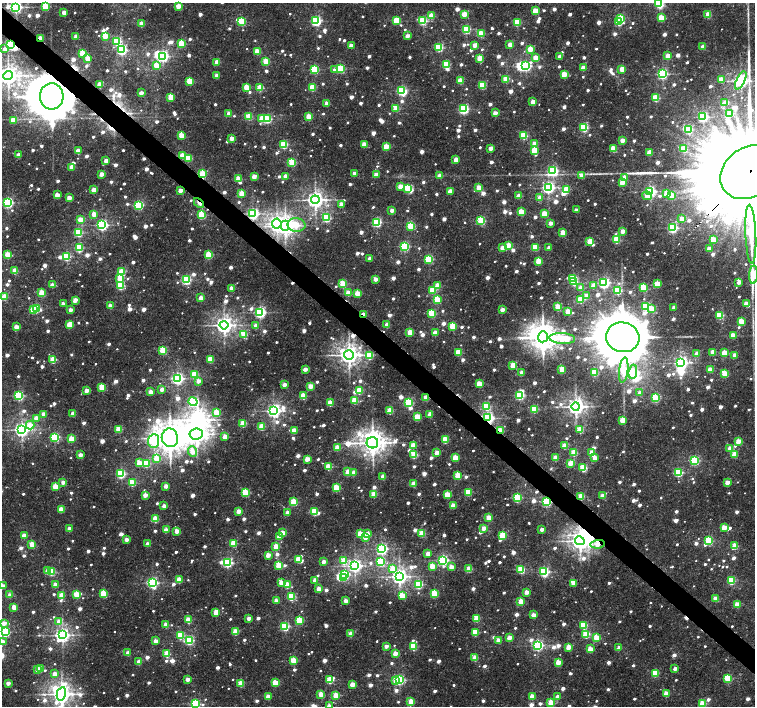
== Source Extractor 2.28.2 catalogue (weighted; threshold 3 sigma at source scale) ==
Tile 11 of 4 x 4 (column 3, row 3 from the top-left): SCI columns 3014-4518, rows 1639-3046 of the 6022 x 6028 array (HDU 1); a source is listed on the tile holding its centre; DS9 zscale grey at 2 x 2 block average (1 PNG px = mean of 2 x 2 image px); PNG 757 x 708 px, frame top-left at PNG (2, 3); each listed source drawn as its Kron ellipse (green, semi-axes under 4 px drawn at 4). Shown black and unused: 4% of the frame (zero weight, under 3 of 5 exposures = <1% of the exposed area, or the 3 px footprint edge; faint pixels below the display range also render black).
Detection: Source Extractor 2.28.2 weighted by HDU 2 'WHT'; one run over the whole footprint, this tile lists its part. Background 0.0162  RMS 0.0019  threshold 0.00867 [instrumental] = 3 sigma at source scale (4.5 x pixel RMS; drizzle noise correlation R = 1.50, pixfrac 1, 0.0396/0.0396 arcsec/px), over >= 5 px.
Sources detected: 1341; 2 too faint to see at this stretch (2 x 2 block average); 17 inside a brighter object's white glare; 8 cosmic-ray / hot-pixel residue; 3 long thin detections or spike segments (spike, bleed or trail) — neither listed nor drawn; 2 coinciding with a brighter row at this scale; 10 inside a brighter listed object's ellipse — not listed separately; of the other 1299, all 500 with FLUX_AUTO >= 4.83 (the completeness limit of this list) listed and drawn (799 fainter detections not listed), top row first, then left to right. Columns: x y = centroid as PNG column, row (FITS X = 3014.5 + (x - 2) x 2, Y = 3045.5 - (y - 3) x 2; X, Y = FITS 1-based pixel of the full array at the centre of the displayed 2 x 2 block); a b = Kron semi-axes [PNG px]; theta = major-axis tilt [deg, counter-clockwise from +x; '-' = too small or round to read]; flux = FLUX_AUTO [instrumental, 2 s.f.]
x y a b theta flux
659 3 3 3 - 24
45 6 3 3 - 27
178 6 3 2 - 8.7
16 7 3 3 - 120
535 11 3 3 - 15
64 13 2 2 - 6.9
464 14 3 2 - 9.7
708 15 3 3 - 15
431 16 3 2 - 12
621 18 3 3 - 16
661 18 3 3 - 17
242 21 3 3 - 27
316 21 3 3 - 63
396 21 3 3 - 20
423 21 3 3 - 38
517 22 3 3 - 28
619 22 3 3 - 34
142 24 3 2 - 13
466 29 3 3 - 40
481 34 3 3 - 17
76 36 3 2 - 5.9
105 36 3 3 - 15
407 36 2 2 - 6.2
40 38 2 2 - 10
117 41 3 3 - 39
11 44 3 3 - 60
181 44 3 3 - 20
475 45 3 2 - 6.8
510 45 3 2 - 8.5
351 46 2 2 - 7.6
439 47 3 3 - 38
703 47 3 2 - 6.7
5 49 4 3 - 4.8
530 49 3 3 - 15
122 50 3 3 - 69
257 51 3 3 - 16
83 53 3 3 - 21
163 56 4 3 - 87
560 56 2 2 - 5.3
668 56 3 3 - 11
88 58 3 3 - 10
480 58 3 2 - 13
536 58 3 3 - 12
266 61 3 3 - 19
217 62 2 2 - 8.8
446 64 2 2 - 12
156 66 3 3 - 15
526 66 4 3 - 53
583 68 3 2 - 8.7
314 69 3 3 - 34
341 69 3 3 - 27
622 69 3 2 - 10
335 70 3 2 - 5.5
564 74 3 2 - 14
662 74 3 3 - 75
8 76 5 4 - 360
217 76 2 2 - 7.5
506 79 3 3 - 16
721 79 3 3 - 9.1
741 80 10 4 65 160
190 81 3 3 - 18
460 81 3 2 - 13
100 85 3 2 - 13
482 85 3 3 - 23
246 87 3 3 - 14
312 87 3 3 - 19
260 88 3 3 - 18
401 90 3 3 - 44
141 93 2 2 - 6.3
52 96 13 11 -87 1900
171 97 3 3 - 16
656 98 3 3 - 24
533 102 2 2 - 8.8
327 103 3 2 - 8.3
724 103 2 2 - 5
396 108 3 3 - 16
464 109 3 3 - 55
229 113 2 2 - 6.1
495 113 2 2 - 6.1
730 114 3 3 - 12
249 117 3 3 - 16
309 117 3 3 - 14
703 117 3 3 - 65
262 119 3 3 - 15
267 119 3 3 - 33
13 120 3 2 - 9.5
584 127 3 3 - 41
689 129 3 3 - 30
181 135 3 3 - 13
524 136 3 3 - 27
232 139 2 2 - 7.3
622 140 2 2 - 6.7
284 144 3 3 - 31
364 144 2 2 - 10
534 144 3 2 - 7.6
386 147 3 2 - 13
491 148 2 2 - 6.6
613 149 3 3 - 15
684 149 3 2 - 17
534 150 3 3 - 16
78 151 3 2 - 9.7
649 152 3 2 - 11
18 155 2 2 - 6.3
183 156 3 3 - 15
188 158 3 3 - 16
456 160 3 2 - 8.2
106 161 2 2 - 6.9
292 162 3 3 - 29
72 167 3 2 - 9.9
553 171 3 3 - 65
749 172 31 24 34 28000
354 173 2 2 - 4.9
101 174 3 2 - 6.5
203 174 4 4 - 23
376 175 2 2 - 6.5
440 175 3 2 - 6.3
254 176 2 2 - 7.4
285 176 2 2 - 6.1
582 176 3 3 - 7.8
625 177 3 2 - 7.3
238 179 3 2 - 12
622 182 3 2 - 11
400 186 3 2 - 8.1
408 188 3 3 - 36
479 188 3 3 - 16
548 188 4 3 - 110
94 190 3 2 - 7.7
180 190 2 2 - 5.9
566 190 3 3 - 16
450 191 2 2 - 8.3
650 191 3 3 - 94
241 193 3 2 - 12
666 194 3 3 - 6.8
57 195 3 2 - 9
672 195 4 3 - 12
519 196 3 2 - 7.4
647 196 5 3 - 5.9
69 198 3 2 - 7.9
540 198 3 2 - 6.5
315 200 4 4 - 260
8 202 3 3 - 71
199 203 6 3 -46 4.9
341 204 3 2 - 7
138 205 3 3 - 54
392 210 2 2 - 5.2
576 210 2 2 - 4.9
521 212 3 3 - 17
94 214 3 2 - 9.4
253 214 3 3 - 86
544 214 3 3 - 15
202 215 3 3 - 28
326 218 3 3 - 41
80 219 3 3 - 9.8
682 219 3 2 - 8.9
481 220 3 3 - 36
377 222 3 3 - 53
550 223 2 2 - 5.2
277 224 5 4 - 170
102 225 3 3 - 94
296 225 9 7 -8 10
285 226 5 4 - 280
411 226 3 3 - 26
672 228 3 3 - 62
623 231 3 2 - 6
78 232 3 3 - 39
563 233 3 2 - 13
751 234 29 5 -87 20
616 240 3 3 - 26
713 240 3 2 - 14
590 241 3 3 - 17
508 245 3 2 - 11
404 246 3 3 - 58
535 247 3 3 - 20
79 248 3 3 - 33
502 248 2 2 - 6.7
549 248 2 2 - 4.9
709 249 3 2 - 6.2
8 255 3 3 - 16
209 255 3 3 - 25
66 257 3 3 - 41
369 259 2 2 - 4.9
429 259 3 3 - 45
538 261 3 3 - 14
15 271 3 3 - 13
121 272 3 3 - 16
753 275 9 3 87 35
120 278 3 3 - 16
573 278 3 3 - 23
375 279 2 2 - 5.6
186 280 3 3 - 56
574 282 3 3 - 28
739 282 3 2 - 5
604 283 3 3 - 80
343 284 3 3 - 20
657 284 3 3 - 17
52 285 2 2 - 4.9
438 285 3 3 - 12
593 285 3 2 - 7.4
120 286 3 3 - 27
231 288 2 2 - 7.2
580 288 2 2 - 6.2
643 288 3 3 - 24
432 290 3 3 - 20
617 290 3 3 - 41
42 293 3 3 - 15
348 293 3 2 - 11
357 293 3 2 - 13
587 295 3 3 - 5.1
5 297 3 3 - 20
201 298 3 2 - 7.7
581 299 3 3 - 21
75 300 4 2 - 5
437 300 3 3 - 19
63 304 2 2 - 4.9
746 304 3 2 - 6.5
110 306 2 2 - 7.1
646 306 3 3 - 40
558 307 3 3 - 17
674 307 3 2 - 5.4
36 308 3 3 - 33
652 309 3 3 - 8.2
33 310 3 3 - 17
70 310 2 2 - 5.4
502 310 2 2 - 6
260 312 3 3 - 93
568 312 3 2 - 15
432 313 3 3 - 26
364 314 3 2 - 7
720 315 3 3 - 30
741 321 3 3 - 15
70 324 4 2 - 14
224 325 4 4 - 250
256 325 3 2 - 5.7
387 325 2 2 - 8.5
453 326 3 3 - 23
16 327 2 2 - 8.3
410 332 3 2 - 14
435 333 3 2 - 9.3
244 334 4 3 - 20
733 335 3 2 - 10
543 337 5 5 - 630
623 337 17 15 -14 2900
562 338 13 5 -4 14
163 350 3 3 - 26
458 352 3 3 - 18
713 352 3 2 - 10
725 353 3 3 - 16
697 354 3 2 - 7.9
349 355 5 4 - 340
735 355 3 2 - 6.9
370 356 4 3 - 21
210 359 3 3 - 18
53 360 3 3 - 20
681 363 4 3 - 140
513 365 3 3 - 12
305 369 3 2 - 5.7
562 369 3 2 - 13
710 369 3 2 - 9.6
624 370 12 4 83 33
594 372 3 3 - 16
633 372 7 4 81 37
522 373 2 2 - 6.2
194 374 3 3 - 21
725 374 3 3 - 21
177 378 3 3 - 110
198 381 2 2 - 5.4
479 384 3 2 - 13
284 385 2 2 - 6.3
310 386 3 2 - 9.2
102 387 3 3 - 17
162 389 2 2 - 5.8
359 390 3 3 - 21
86 391 3 2 - 6.4
151 392 3 2 - 8.6
640 393 2 2 - 6.1
19 395 3 3 - 57
520 395 3 3 - 55
303 396 3 3 - 17
426 397 2 2 - 8.6
655 398 3 3 - 34
355 400 3 3 - 18
193 402 4 3 - 52
408 402 3 3 - 33
330 403 3 3 - 14
486 406 3 3 - 20
576 406 4 4 - 260
534 409 3 3 - 25
274 411 4 4 - 170
390 411 3 3 - 15
217 412 3 3 - 15
44 414 3 2 - 6.1
73 414 2 2 - 7.3
430 414 3 2 - 6.6
417 417 3 3 - 16
36 418 3 2 - 6.7
488 418 3 3 - 120
622 420 3 2 - 13
243 424 3 3 - 16
30 425 4 4 - 8.3
262 427 3 3 - 12
22 429 4 4 - 180
119 429 3 3 - 16
294 430 3 2 - 9.6
500 430 3 2 - 16
580 430 3 3 - 16
196 434 7 5 7 370
54 437 3 3 - 58
225 437 3 2 - 7.8
170 438 9 8 - 780
71 439 3 3 - 13
445 440 3 3 - 19
154 441 7 5 84 45
738 441 3 2 - 9
372 443 6 5 - 500
413 445 3 3 - 11
564 446 3 3 - 12
337 447 3 2 - 11
730 448 3 2 - 11
193 452 5 4 - 7.3
437 453 3 2 - 7.8
574 453 3 3 - 16
592 453 3 3 - 10
734 454 3 3 - 12
80 455 2 2 - 6.2
414 455 3 3 - 20
157 458 3 3 - 14
455 458 3 2 - 13
555 458 3 2 - 9.9
595 458 2 2 - 7
307 459 3 2 - 9.2
695 460 3 3 - 51
139 463 3 3 - 11
146 463 3 3 - 30
570 463 3 3 - 9
328 467 3 3 - 18
583 468 3 3 - 22
348 472 3 3 - 12
354 472 3 2 - 7.6
678 472 3 3 - 42
121 474 3 3 - 47
383 476 3 2 - 7.5
458 476 3 3 - 21
63 482 2 2 - 5
727 482 3 2 - 7.9
132 483 3 3 - 23
413 484 3 2 - 11
166 486 3 2 - 6.1
55 487 3 3 - 16
336 488 3 3 - 23
468 492 3 3 - 21
246 493 3 3 - 28
374 494 3 3 - 16
145 495 3 2 - 7.6
447 495 3 3 - 16
603 496 3 2 - 8.5
581 497 3 3 - 16
517 498 3 3 - 35
546 501 3 3 - 71
294 502 3 3 - 24
453 505 3 2 - 8.3
164 506 2 2 - 5.9
61 509 3 2 - 8.4
239 511 3 2 - 8.6
315 512 3 3 - 18
287 513 2 2 - 5.6
489 518 3 2 - 11
155 519 3 3 - 16
69 528 2 2 - 5.2
484 528 3 2 - 6.5
724 528 3 3 - 12
542 529 2 2 - 5
166 530 3 2 - 8.4
177 531 3 2 - 8.5
283 533 3 2 - 10
367 533 3 2 - 4.8
422 533 3 3 - 18
360 534 3 3 - 14
503 535 3 3 - 23
24 536 3 2 - 9.8
279 537 3 2 - 6
365 537 3 3 - 8
126 539 2 2 - 5.5
580 541 5 4 - 310
709 541 3 3 - 35
234 543 3 3 - 21
32 544 3 3 - 12
148 544 2 2 - 5.6
598 544 7 4 4 6.8
735 546 3 3 - 15
276 547 3 3 - 16
382 549 4 3 - 91
428 554 3 2 - 6.3
268 555 3 2 - 7.6
298 559 3 3 - 14
443 560 4 3 - 74
344 561 3 3 - 17
227 562 3 3 - 62
323 562 2 2 - 5.4
380 562 3 3 - 36
279 565 3 3 - 20
355 566 4 4 - 140
432 566 3 3 - 13
451 567 3 3 - 6.8
393 569 3 3 - 10
469 569 3 2 - 13
521 569 3 3 - 26
48 570 3 2 - 6.1
51 572 3 3 - 27
544 572 3 3 - 68
344 575 3 3 - 47
399 576 4 4 - 220
343 578 3 2 - 5.6
179 580 3 2 - 13
315 580 3 2 - 6.2
731 581 3 3 - 31
152 583 3 3 - 91
281 583 3 2 - 6.8
573 583 3 2 - 5.8
419 584 3 3 - 31
55 585 2 2 - 6
287 585 3 3 - 12
2 586 3 2 - 7.7
319 589 3 2 - 9.2
527 592 3 2 - 6.1
103 594 3 3 - 21
434 594 3 3 - 26
10 595 3 2 - 6.9
77 595 3 3 - 18
402 595 3 3 - 11
62 596 3 3 - 14
291 597 3 3 - 29
715 598 3 2 - 6.7
276 601 3 2 - 6.5
346 601 2 2 - 5.4
521 602 3 3 - 12
737 604 3 2 - 10
14 607 3 2 - 11
216 613 3 3 - 8.9
533 615 3 2 - 7.9
249 618 2 2 - 6.1
477 618 3 3 - 18
188 620 3 3 - 14
299 620 3 3 - 23
59 622 3 2 - 7.3
4 623 3 2 - 7.2
166 625 3 2 - 8.6
584 625 3 3 - 20
285 626 3 3 - 48
5 632 3 3 - 52
236 632 3 3 - 16
475 632 3 3 - 19
351 634 3 2 - 8.9
586 634 3 3 - 25
62 635 4 4 - 190
180 635 3 3 - 23
596 637 3 3 - 14
509 638 3 2 - 7.8
189 640 3 3 - 48
498 640 3 2 - 8.4
2 641 2 2 - 5.4
156 641 2 2 - 7.1
537 645 3 3 - 92
386 646 2 2 - 4.9
413 646 3 3 - 23
568 647 3 2 - 9.3
619 648 2 2 - 5.5
590 649 3 2 - 11
128 653 2 2 - 6.1
395 653 3 2 - 8.3
167 654 3 3 - 18
475 658 3 2 - 12
294 661 3 3 - 19
139 662 3 2 - 7.8
558 662 3 3 - 12
37 669 3 2 - 9.1
41 669 3 2 - 5.7
675 669 2 2 - 5
655 673 3 3 - 18
55 674 3 2 - 7
728 678 3 3 - 29
187 679 2 2 - 5.2
330 680 3 3 - 23
396 680 3 3 - 9.2
399 680 3 3 - 68
8 683 2 2 - 5.7
241 683 3 3 - 16
275 683 3 3 - 14
352 684 3 2 - 9.4
61 694 7 4 77 330
321 694 3 2 - 10
666 694 3 2 - 11
336 695 3 3 - 13
532 696 3 2 - 7.7
268 697 3 2 - 9.2
558 697 3 2 - 5.2
411 702 3 3 - 15
551 703 3 3 - 20
195 704 3 3 - 56
703 704 3 3 - 18
329 706 3 2 - 6.3
Overlapping masked pixels (flux is a lower limit): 16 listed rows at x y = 40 38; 11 44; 52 96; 749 172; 203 174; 199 203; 253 214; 277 224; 364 314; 426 397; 488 418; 500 430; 581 497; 546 501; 580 541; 598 544
Isophote crosses this tile's border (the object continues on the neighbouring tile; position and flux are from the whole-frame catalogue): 12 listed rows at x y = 659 3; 16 7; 8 76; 749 172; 753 275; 2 586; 5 632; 2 641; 61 694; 195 704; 703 704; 329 706